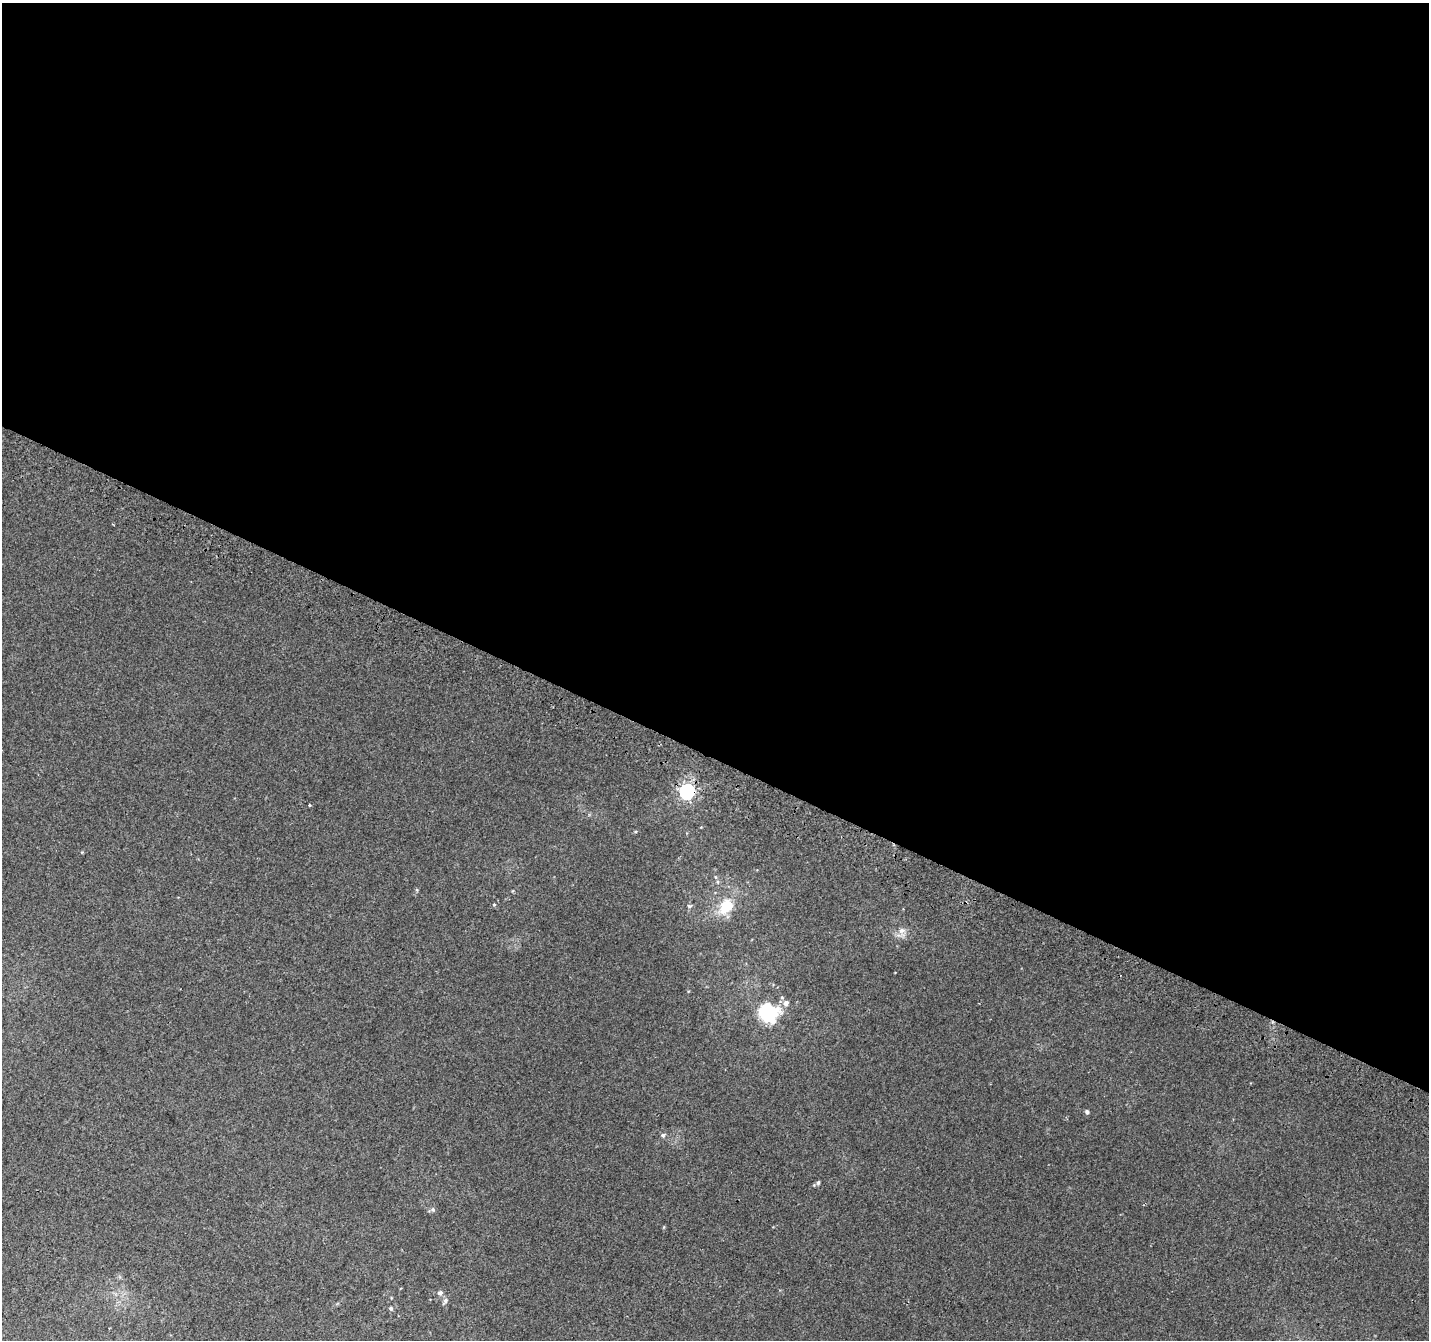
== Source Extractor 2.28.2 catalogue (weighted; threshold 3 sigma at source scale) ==
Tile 3 of 4 x 4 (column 3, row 1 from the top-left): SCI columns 2883-4309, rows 4319-5656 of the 5756 x 5897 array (HDU 1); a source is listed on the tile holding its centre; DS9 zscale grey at full resolution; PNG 1431 x 1342 px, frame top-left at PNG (2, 3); no overlay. Shown black and unused: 57% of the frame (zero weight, under 2 of 3 exposures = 2% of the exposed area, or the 3 px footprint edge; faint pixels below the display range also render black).
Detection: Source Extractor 2.28.2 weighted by HDU 2 'WHT'; one run over the whole footprint, this tile lists its part. Background 0.00306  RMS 0.0037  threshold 0.0169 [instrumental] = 3 sigma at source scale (4.5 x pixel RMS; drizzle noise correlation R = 1.50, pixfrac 1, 0.0396/0.0396 arcsec/px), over >= 5 px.
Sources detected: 18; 1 inside a brighter listed object's ellipse — not listed separately; the other 17 listed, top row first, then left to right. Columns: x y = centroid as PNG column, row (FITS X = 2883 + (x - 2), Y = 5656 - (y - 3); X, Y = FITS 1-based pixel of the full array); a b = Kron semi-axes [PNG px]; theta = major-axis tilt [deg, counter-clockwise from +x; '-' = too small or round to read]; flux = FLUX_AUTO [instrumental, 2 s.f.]
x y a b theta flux
687 791 7 6 - 96
309 805 3 3 - 0.73
716 877 5 3 - 0.43
417 890 5 4 - 0.42
494 904 5 3 - 0.37
689 906 7 5 0 0.65
727 906 18 13 48 11
902 930 10 8 1 2.1
768 1012 23 20 -32 22
1087 1112 5 4 - 0.9
663 1135 7 6 - 0.82
818 1183 5 4 - 0.69
814 1185 4 4 - 0.39
433 1210 7 6 - 0.81
440 1293 7 6 - 1.1
445 1301 9 5 58 1.2
391 1308 5 5 - 0.77
Overlapping masked pixels (flux is a lower limit): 1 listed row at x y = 687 791